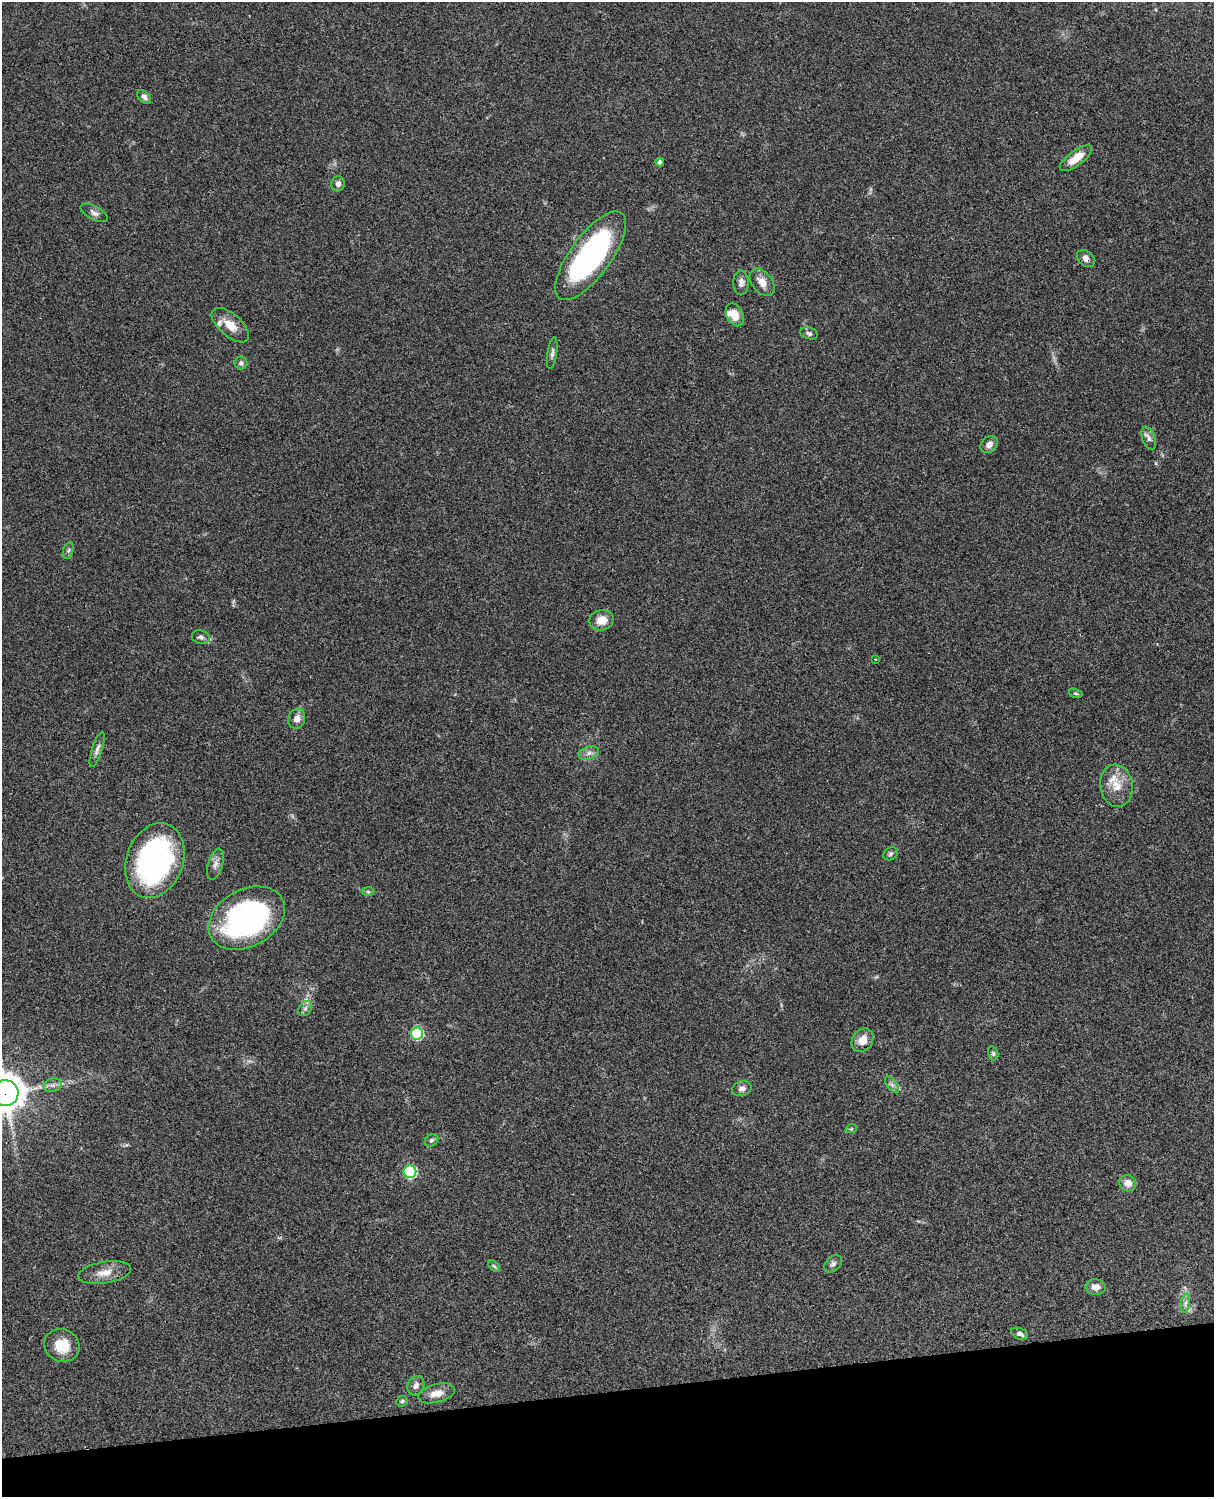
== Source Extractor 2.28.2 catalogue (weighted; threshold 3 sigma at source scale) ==
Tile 10 of 4 x 3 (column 2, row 3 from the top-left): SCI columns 1333-2544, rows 277-1771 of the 5087 x 4926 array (HDU 1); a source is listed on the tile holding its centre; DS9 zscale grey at full resolution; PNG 1216 x 1499 px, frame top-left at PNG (2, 2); each listed source drawn as its Kron ellipse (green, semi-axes under 4 px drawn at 4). Shown black and unused: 7% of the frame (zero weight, under 3 of 4 exposures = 6% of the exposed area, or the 3 px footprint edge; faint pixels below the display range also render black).
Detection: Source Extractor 2.28.2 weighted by HDU 2 'WHT'; one run over the whole footprint, this tile lists its part. Background 0.0955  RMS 0.0063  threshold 0.0283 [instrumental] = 3 sigma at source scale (4.5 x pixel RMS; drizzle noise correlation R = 1.50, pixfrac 1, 0.05/0.05 arcsec/px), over >= 5 px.
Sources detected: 53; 1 inside a brighter listed object's ellipse — not listed separately; the other 52 listed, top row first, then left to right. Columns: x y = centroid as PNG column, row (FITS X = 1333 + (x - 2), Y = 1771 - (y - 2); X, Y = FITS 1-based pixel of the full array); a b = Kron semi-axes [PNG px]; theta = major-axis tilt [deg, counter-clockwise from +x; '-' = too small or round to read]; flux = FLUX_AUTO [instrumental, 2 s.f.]
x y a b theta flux
144 97 8 5 -43 2.5
1076 158 19 7 36 8.9
660 162 4 4 - 1.9
338 184 8 6 80 2.5
94 213 15 6 -29 2.8
591 256 53 20 54 130
1086 258 10 7 -42 3.2
762 282 15 10 -51 6.1
741 283 12 8 -88 3.1
735 315 12 8 -64 8.5
230 325 23 11 -41 10
809 333 9 5 -15 1.7
552 353 16 4 81 2
241 363 6 6 - 1.7
1149 438 12 6 -71 2.9
989 444 9 7 39 3.7
68 550 8 5 70 1.3
602 620 12 10 10 7.6
201 637 9 7 -11 2
875 659 3 3 - 0.98
1076 693 7 4 -19 0.84
297 719 10 8 69 4
97 749 18 5 72 2.6
589 753 10 6 16 2.5
1116 786 21 16 -82 12
890 854 7 6 - 1.4
155 861 38 28 70 140
215 864 16 7 73 3.4
368 892 6 4 -1 0.91
247 918 40 28 29 140
305 1009 8 6 55 1.9
417 1034 6 6 - 56
862 1040 13 10 53 7.1
993 1053 7 5 -76 1.1
53 1085 9 6 14 2.4
892 1085 10 5 -54 2.1
742 1089 9 7 17 3
5 1093 13 13 - 1200
851 1129 6 3 18 0.63
432 1140 7 5 33 1.4
410 1172 6 6 - 74
1128 1183 8 8 - 5.4
833 1264 10 7 43 2.1
494 1266 7 4 -44 1
105 1273 27 11 10 7.9
1095 1287 10 8 -6 4.4
1185 1303 10 4 81 2.1
1020 1334 9 5 -22 2.3
62 1346 18 16 -27 14
416 1386 10 8 63 2.9
436 1393 18 9 15 7
402 1401 6 5 - 1
Overlapping masked pixels (flux is a lower limit): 2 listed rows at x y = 1086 258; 5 1093
Isophote crosses this tile's border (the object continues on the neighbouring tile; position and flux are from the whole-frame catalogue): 1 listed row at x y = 5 1093